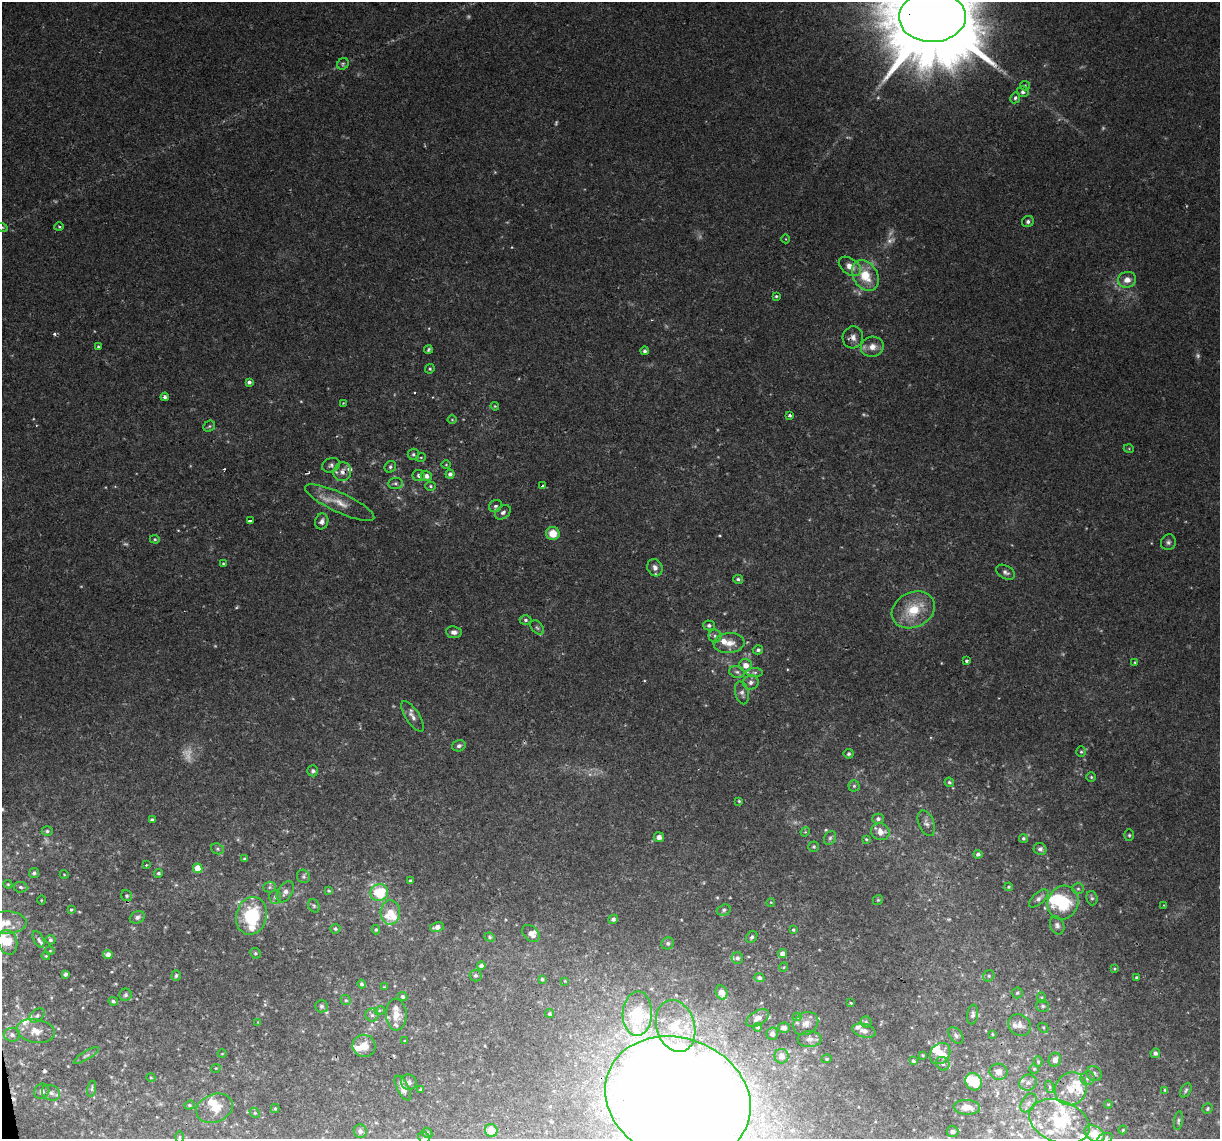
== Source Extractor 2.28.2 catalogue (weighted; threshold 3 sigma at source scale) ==
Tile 7 of 4 x 4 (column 3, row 2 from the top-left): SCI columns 2437-3654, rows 2346-3482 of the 4872 x 4645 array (HDU 1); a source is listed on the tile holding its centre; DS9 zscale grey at full resolution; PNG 1222 x 1141 px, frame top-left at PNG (2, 2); each listed source drawn as its Kron ellipse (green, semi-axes under 4 px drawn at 4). Shown black and unused: <1% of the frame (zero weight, under 2 of 3 exposures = <1% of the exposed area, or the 3 px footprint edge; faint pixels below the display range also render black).
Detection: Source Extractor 2.28.2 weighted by HDU 2 'WHT'; one run over the whole footprint, this tile lists its part. Background 0.0435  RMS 0.0031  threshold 0.0139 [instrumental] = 3 sigma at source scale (4.5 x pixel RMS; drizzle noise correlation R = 1.50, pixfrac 1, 0.0396/0.0396 arcsec/px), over >= 5 px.
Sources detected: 295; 13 too faint to see at this stretch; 3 inside a brighter object's white glare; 6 cosmic-ray / hot-pixel residue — neither listed nor drawn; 34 inside a brighter listed object's ellipse — not listed separately; the other 239 listed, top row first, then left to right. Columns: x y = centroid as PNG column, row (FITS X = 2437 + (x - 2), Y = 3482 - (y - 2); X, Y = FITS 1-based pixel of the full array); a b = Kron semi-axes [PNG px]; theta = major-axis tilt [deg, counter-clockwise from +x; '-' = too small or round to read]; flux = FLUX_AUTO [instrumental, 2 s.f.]
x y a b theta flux
932 17 33 25 1 8600
343 64 6 5 - 0.57
1025 86 5 4 - 0.44
1023 92 6 5 - 1.1
1015 98 5 4 - 0.68
1028 222 6 5 - 0.87
2 227 5 3 - 0.34
59 227 4 4 - 0.46
786 239 4 3 - 0.22
850 266 12 8 -36 3.3
865 276 16 12 -58 8.1
1127 280 9 8 - 2.7
776 296 4 3 - 0.4
853 337 11 10 - 2
98 347 3 3 - 0.36
872 347 11 10 - 2.8
428 349 4 3 - 0.49
645 351 4 4 - 0.74
430 369 5 4 - 0.43
249 382 4 4 - 0.8
165 397 4 3 - 0.89
343 403 4 4 - 0.26
495 406 4 3 - 0.34
790 415 3 3 - 0.97
452 420 4 4 - 0.29
209 426 6 5 - 0.51
1129 449 5 3 - 0.27
413 454 6 5 - 0.67
421 457 5 3 - 0.31
331 465 9 7 26 0.99
446 465 5 3 - 0.32
390 467 6 5 - 0.66
342 472 9 8 - 2
450 474 4 4 - 1.1
419 475 6 5 - 1
426 476 5 5 - 1.7
395 483 7 5 4 0.72
430 486 5 4 - 0.52
542 486 3 3 - 0.59
340 503 38 10 -25 5.7
495 506 7 5 31 0.96
503 512 9 6 38 1.1
250 521 4 3 - 1.1
322 521 8 6 74 1.3
553 533 7 6 - 5.3
155 539 5 4 - 0.43
1168 542 8 7 - 0.97
223 563 3 3 - 0.32
655 568 9 7 -65 1.7
1006 572 10 6 -29 1
738 579 5 4 - 0.68
913 610 22 17 26 10
525 620 6 4 -2 0.63
709 625 5 5 - 0.74
537 628 8 5 -49 0.75
454 632 8 6 -6 1.5
715 636 6 6 - 0.9
729 643 15 10 4 3.6
758 650 5 4 - 0.72
966 661 3 3 - 1
1135 662 3 3 - 0.29
746 665 6 6 - 2.9
737 672 8 5 -15 0.96
755 672 8 4 1 0.88
751 682 8 7 - 1.3
742 693 12 6 -75 1.2
413 716 17 7 -56 1.9
459 746 7 5 16 0.88
1081 752 5 4 - 0.48
849 754 5 4 - 0.68
313 771 5 5 - 0.8
1091 777 5 4 - 0.42
949 782 5 4 - 0.55
854 786 5 5 - 0.55
739 801 3 3 - 0.37
878 819 6 5 - 0.9
152 820 4 3 - 0.7
926 823 13 7 -68 1.4
47 831 5 5 - 0.6
805 832 5 4 - 0.32
880 832 9 8 - 2.8
1129 835 6 5 - 0.5
659 837 5 5 - 1.3
830 838 7 5 61 0.7
1023 838 4 4 - 0.58
866 839 4 4 - 0.39
814 847 5 5 - 0.53
217 849 7 5 -21 0.59
1040 849 6 6 - 0.97
978 854 4 4 - 0.74
245 859 4 3 - 0.45
146 865 3 2 - 0.42
198 868 5 4 - 4.4
34 873 5 4 - 0.68
158 873 4 4 - 0.54
64 874 4 3 - 0.23
303 876 7 6 - 0.72
410 881 4 3 - 0.63
8 884 4 4 - 0.37
20 887 7 5 -6 0.77
270 887 6 5 - 0.61
1009 887 4 3 - 0.34
1078 889 6 5 - 0.66
329 891 4 3 - 0.44
285 892 11 7 58 1.4
379 892 9 8 - 14
127 896 6 5 - 0.53
275 897 7 5 -90 0.74
1039 898 12 5 42 1.3
1092 898 7 5 -74 0.7
41 900 5 3 - 0.27
878 900 5 4 - 0.38
771 902 4 3 - 0.26
1063 903 17 15 66 14
1164 905 3 2 - 0.19
314 906 7 5 -62 0.63
71 910 3 3 - 0.34
724 910 7 5 17 0.72
390 912 12 10 87 4.9
252 916 19 15 75 19
137 917 8 6 25 1.2
613 919 5 4 - 0.84
7 923 20 11 0 5.1
1057 925 9 6 -68 1.1
437 927 7 5 11 1.5
335 929 5 4 - 0.59
376 930 4 4 - 0.45
793 930 3 3 - 0.42
531 934 10 7 -45 1.8
490 937 5 4 - 0.48
752 937 6 5 - 0.61
38 939 9 5 -64 0.81
50 940 5 5 - 0.6
8 942 12 9 -76 5.9
668 943 6 6 - 0.65
50 951 5 3 - 0.26
255 953 5 5 - 0.5
782 954 4 4 - 1.9
108 955 4 4 - 1.8
46 956 4 3 - 0.27
737 958 5 5 - 0.82
481 966 4 4 - 1.1
784 967 4 3 - 0.26
1114 969 4 3 - 0.32
65 974 4 3 - 0.58
176 975 5 4 - 0.66
475 975 6 6 - 0.64
989 976 6 5 - 0.57
1136 977 4 3 - 0.38
759 978 5 4 - 0.82
542 979 4 3 - 0.43
565 981 3 3 - 0.23
362 984 4 3 - 0.72
384 987 4 3 - 0.26
722 992 7 5 -68 2.8
1017 993 5 5 - 0.54
126 995 6 6 - 0.67
403 996 5 4 - 0.6
1042 998 5 3 - 0.37
346 1000 5 4 - 0.51
113 1001 5 4 - 0.58
851 1003 3 2 - 0.32
321 1006 6 6 - 0.76
1043 1006 6 6 - 0.83
380 1010 5 3 - 0.31
550 1014 5 4 - 0.55
637 1014 22 15 88 11
37 1015 8 5 38 0.85
372 1015 6 6 - 0.76
396 1015 16 10 -88 3.4
973 1015 10 5 82 1.1
797 1017 4 4 - 0.3
758 1018 12 7 31 2
258 1022 4 4 - 0.26
866 1022 5 5 - 0.6
806 1024 13 11 34 2.4
1019 1025 12 10 -38 2.4
676 1026 26 19 -73 9.3
758 1027 4 4 - 0.65
784 1028 6 5 - 1.3
1043 1028 5 3 - 0.4
36 1031 19 12 -10 3.8
864 1031 12 6 -14 1.9
772 1034 6 5 - 1.2
992 1034 4 4 - 0.35
12 1035 8 7 - 1.1
956 1035 9 6 -52 0.95
809 1039 12 8 4 1.5
404 1041 3 2 - 0.26
364 1046 11 11 - 3.6
1155 1053 5 4 - 0.81
222 1054 4 3 - 0.22
940 1054 11 9 51 2.5
86 1055 14 3 31 0.7
923 1055 3 3 - 0.31
782 1056 7 7 - 2.5
827 1059 5 4 - 0.4
1055 1060 7 6 - 1.6
913 1061 4 3 - 0.49
1038 1062 5 4 - 0.4
943 1064 7 6 - 0.93
216 1068 5 3 - 0.24
1034 1069 5 5 - 0.43
998 1072 9 8 - 1.8
1094 1074 8 7 - 0.97
151 1078 5 3 - 0.31
1088 1078 7 7 - 0.98
409 1082 8 7 - 1.2
974 1082 9 8 - 6.9
1028 1083 9 8 - 1.4
1050 1087 6 4 -72 0.52
403 1088 14 6 -62 2.2
92 1089 8 3 77 0.51
420 1089 3 3 - 0.28
1071 1089 17 15 56 7.4
1165 1090 3 2 - 0.33
1186 1090 7 5 59 0.59
42 1091 8 7 - 1.4
51 1093 9 7 -25 1.5
678 1099 74 60 -21 1200
1029 1103 10 7 54 1.4
1108 1104 4 3 - 0.26
189 1105 5 4 - 0.47
967 1107 13 7 -3 2.6
215 1108 19 14 20 4.8
275 1109 4 4 - 0.38
1207 1109 5 5 - 0.51
255 1113 6 4 -43 0.42
1178 1121 9 3 81 0.57
1059 1122 31 20 -21 17
491 1130 6 6 - 4
1123 1130 4 3 - 0.33
360 1131 7 6 - 1.2
952 1131 6 6 - 0.69
427 1133 5 4 - 0.45
1094 1134 11 7 -31 7.2
179 1137 6 4 89 0.36
424 1138 6 5 - 0.59
1105 1138 8 4 17 0.74
Overlapping masked pixels (flux is a lower limit): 4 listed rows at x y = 932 17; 853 337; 342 472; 678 1099
Isophote crosses this tile's border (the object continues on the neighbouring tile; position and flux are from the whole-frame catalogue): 9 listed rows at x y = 932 17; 2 227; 7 923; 8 942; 678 1099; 1059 1122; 1094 1134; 424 1138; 1105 1138